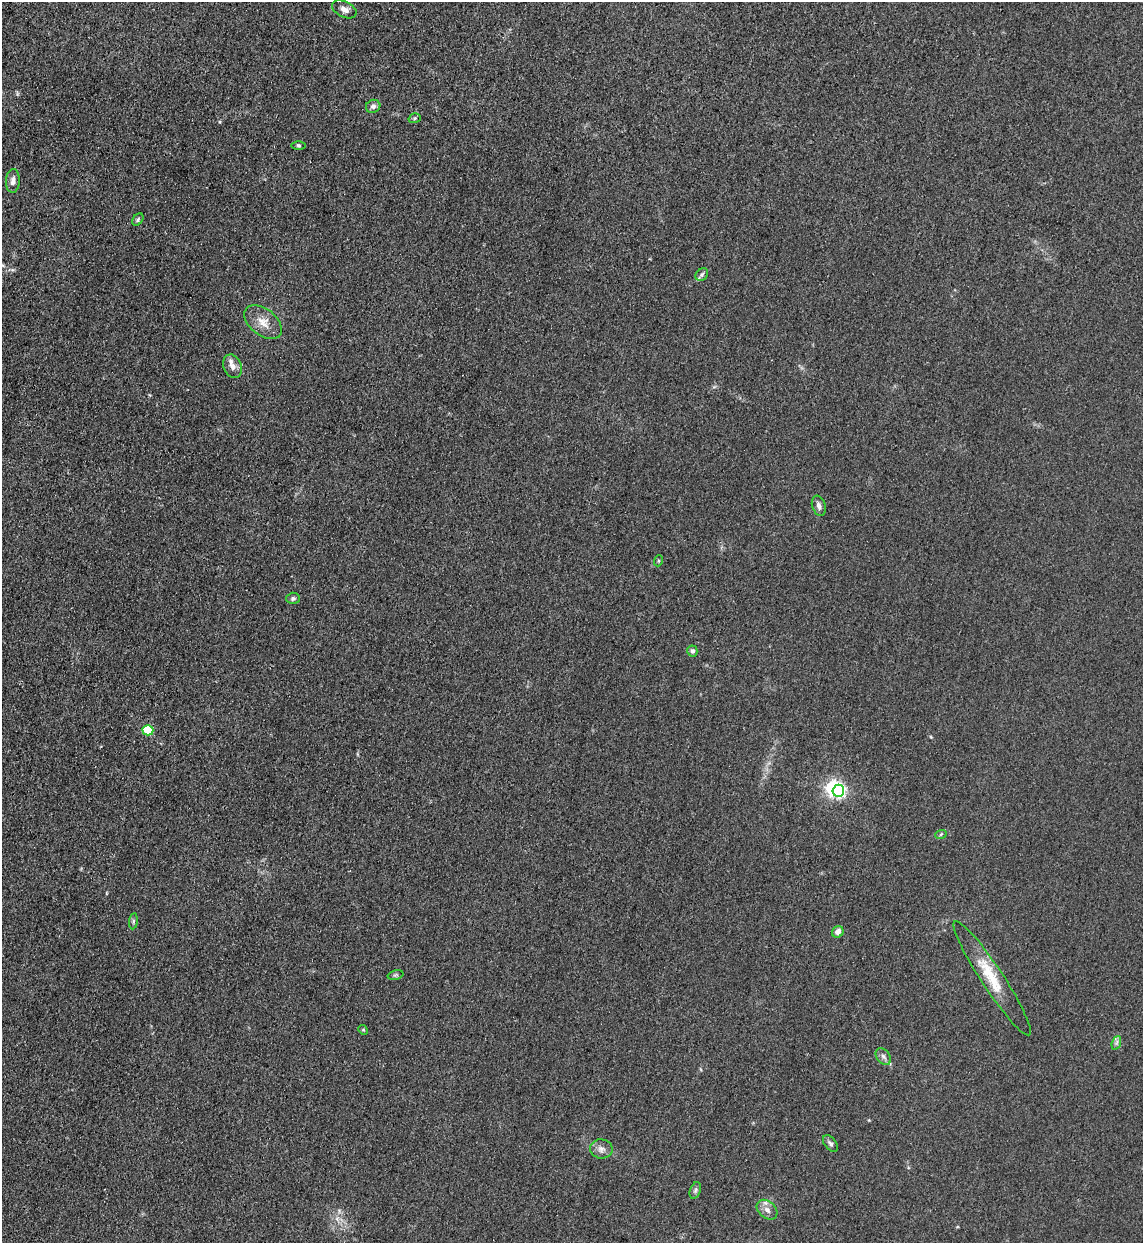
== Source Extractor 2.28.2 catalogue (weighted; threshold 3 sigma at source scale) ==
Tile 11 of 4 x 4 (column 3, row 3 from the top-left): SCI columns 2610-3750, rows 1265-2505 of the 5101 x 5010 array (HDU 1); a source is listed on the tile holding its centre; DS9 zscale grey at full resolution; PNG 1145 x 1245 px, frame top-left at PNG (2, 2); each listed source drawn as its Kron ellipse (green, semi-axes under 4 px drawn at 4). Shown black and unused: <1% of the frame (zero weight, under 3 of 4 exposures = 7% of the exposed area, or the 3 px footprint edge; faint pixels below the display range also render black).
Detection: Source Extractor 2.28.2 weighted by HDU 2 'WHT'; one run over the whole footprint, this tile lists its part. Background 0.0807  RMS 0.011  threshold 0.0478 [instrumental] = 3 sigma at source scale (4.5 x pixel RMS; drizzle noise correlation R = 1.50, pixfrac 1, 0.05/0.05 arcsec/px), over >= 5 px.
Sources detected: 30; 1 inside a brighter object's white glare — neither listed nor drawn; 2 inside a brighter listed object's ellipse — not listed separately; the other 27 listed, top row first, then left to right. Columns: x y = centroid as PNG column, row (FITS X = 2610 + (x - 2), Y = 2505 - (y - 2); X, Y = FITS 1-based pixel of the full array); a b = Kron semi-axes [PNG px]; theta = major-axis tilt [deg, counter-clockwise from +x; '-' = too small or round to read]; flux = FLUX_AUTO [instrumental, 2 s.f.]
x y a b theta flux
344 9 13 7 -26 6.4
373 106 7 6 - 3.9
415 118 6 4 17 1.7
299 145 7 3 -1 1.5
13 181 12 6 87 5.3
138 220 7 4 52 1.9
702 275 7 5 44 2.5
263 322 21 13 -38 15
233 366 12 9 -68 7.5
819 506 10 6 -71 4.8
658 561 5 3 - 1.1
293 598 7 5 1 2.3
692 651 5 5 - 2.9
148 730 5 5 - 60
838 791 6 5 - 210
941 834 6 3 20 1.4
133 921 8 4 82 2
838 932 6 5 - 7.1
395 975 8 4 14 1.8
992 978 68 11 -57 35
363 1030 5 4 - 1.2
1116 1043 7 4 71 2.2
883 1056 9 6 -51 3.5
830 1143 9 5 -52 2.8
601 1149 11 9 -10 5.8
695 1190 9 5 70 2.6
767 1210 12 8 -41 6.4